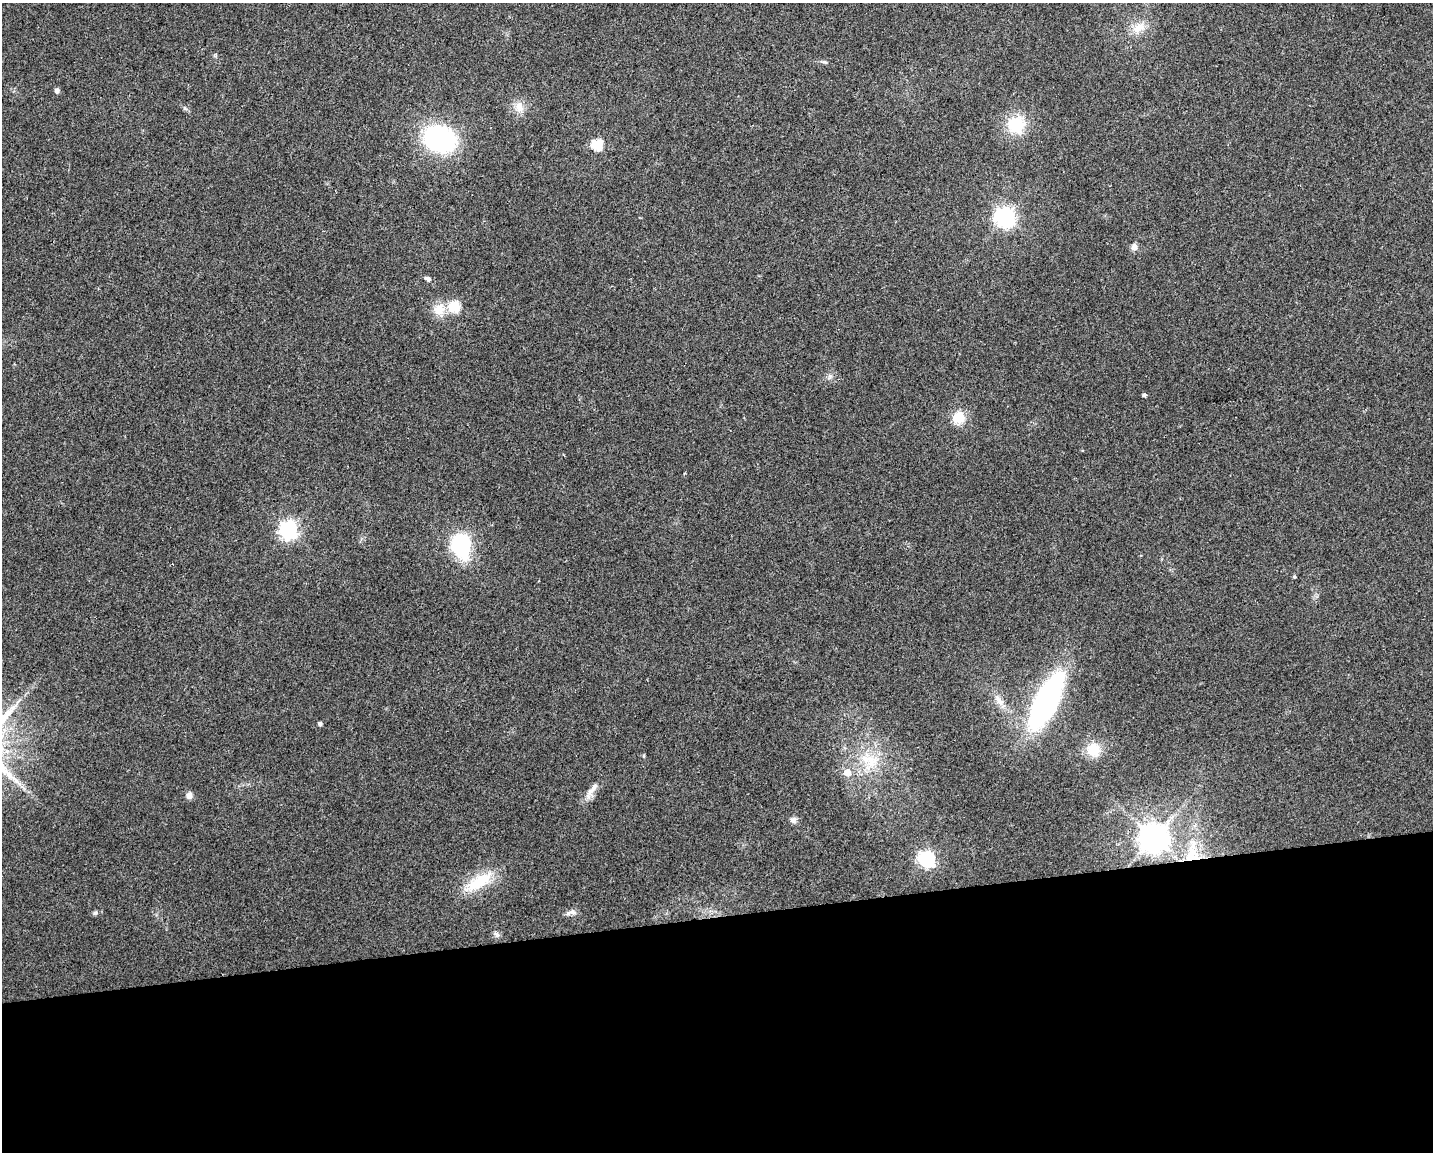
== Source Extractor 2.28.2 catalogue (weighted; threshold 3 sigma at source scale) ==
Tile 11 of 3 x 4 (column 2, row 4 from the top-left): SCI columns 1440-2870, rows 1-1150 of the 4352 x 4599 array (HDU 1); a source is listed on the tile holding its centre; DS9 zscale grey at full resolution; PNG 1435 x 1154 px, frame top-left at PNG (2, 3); no overlay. Shown black and unused: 20% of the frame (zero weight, under 2 of 3 exposures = <1% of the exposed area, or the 3 px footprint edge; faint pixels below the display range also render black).
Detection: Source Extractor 2.28.2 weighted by HDU 2 'WHT'; one run over the whole footprint, this tile lists its part. Background 0.0444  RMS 0.0069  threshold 0.0309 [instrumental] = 3 sigma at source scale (4.5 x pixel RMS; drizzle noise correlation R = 1.50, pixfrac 1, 0.0396/0.0396 arcsec/px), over >= 5 px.
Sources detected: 36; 1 inside a brighter listed object's ellipse — not listed separately; the other 35 listed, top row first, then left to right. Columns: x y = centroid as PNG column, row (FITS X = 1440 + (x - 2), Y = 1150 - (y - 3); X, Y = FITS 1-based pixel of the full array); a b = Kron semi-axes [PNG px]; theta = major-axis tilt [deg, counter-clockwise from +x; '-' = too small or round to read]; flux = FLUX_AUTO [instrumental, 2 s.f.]
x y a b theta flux
1138 28 19 13 29 9.6
824 62 8 4 0 1.1
57 91 5 4 - 2.9
519 107 15 11 -89 6.5
1016 125 21 20 - 24
439 139 22 17 -21 140
597 144 6 5 - 56
1005 217 7 7 - 350
1134 247 9 8 - 3
428 279 6 4 -32 6.6
454 306 6 5 - 49
439 309 16 14 74 11
830 376 8 5 59 1.8
1144 395 4 4 - 2.1
958 418 16 15 - 12
288 530 7 7 - 260
461 545 19 15 -78 67
1294 577 5 4 - 0.85
999 700 19 8 -57 6.6
1046 701 56 20 63 160
320 724 4 4 - 1.9
1094 750 16 15 - 15
644 756 5 3 - 0.77
870 761 31 19 -19 25
847 772 6 5 - 10
591 790 29 7 56 6.4
189 795 9 7 82 3.2
793 820 9 8 - 2.4
1154 837 9 9 - 1000
1192 854 20 16 -86 20
927 859 7 6 - 190
479 882 43 16 31 25
571 912 16 6 10 3.3
95 913 6 6 - 1.2
497 935 8 6 -46 2.2
Unlisted compact peaks at least as high as the median listed source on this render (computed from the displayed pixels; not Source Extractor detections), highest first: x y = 185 108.